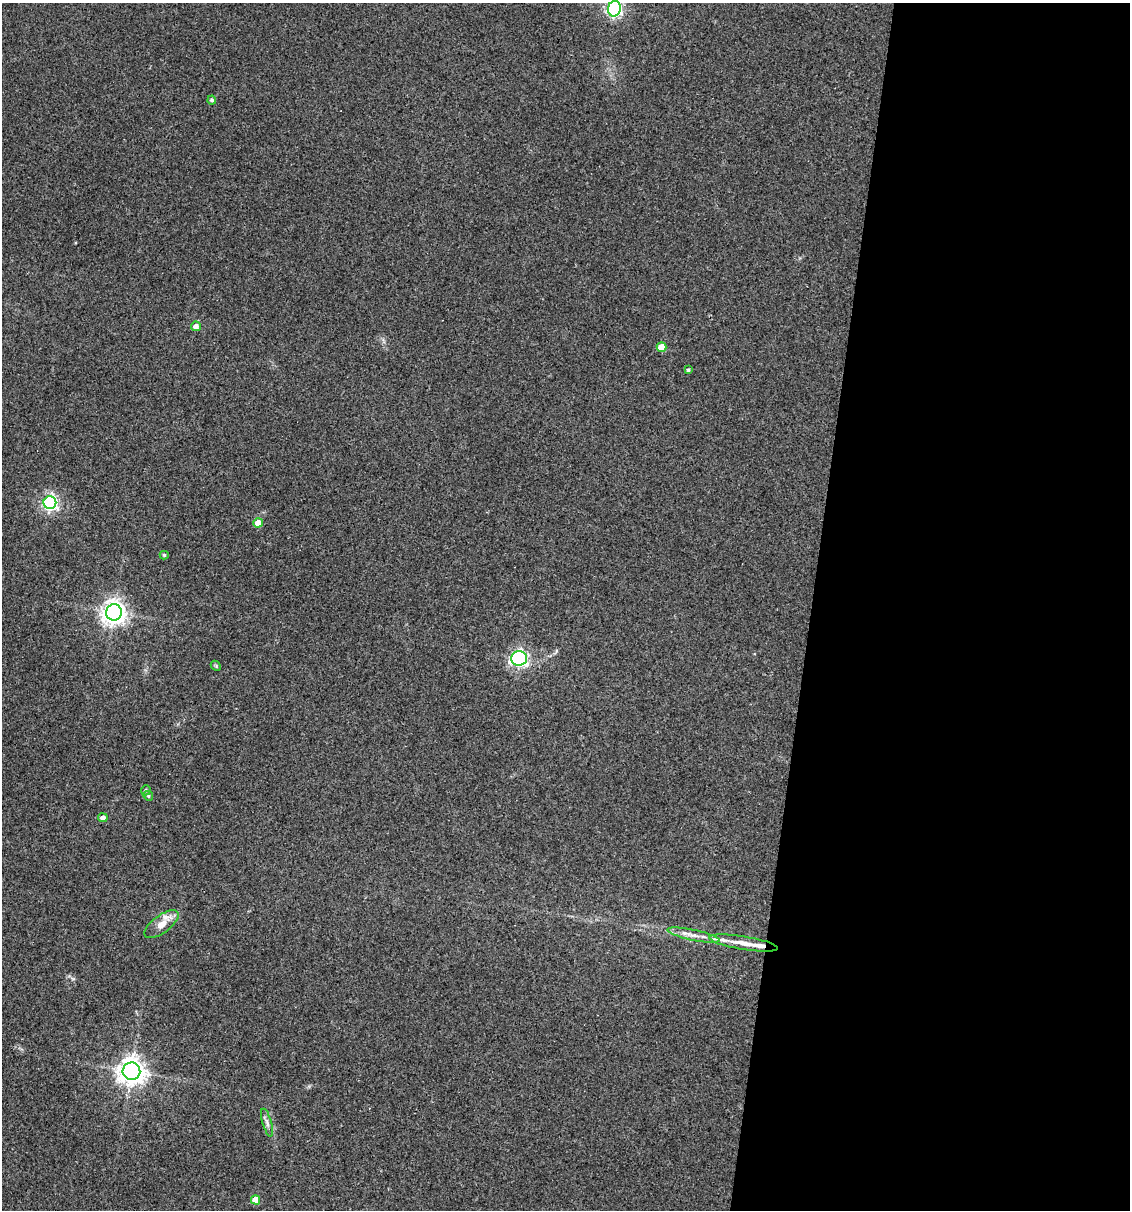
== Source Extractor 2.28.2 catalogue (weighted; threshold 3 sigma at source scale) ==
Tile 12 of 4 x 4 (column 4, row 3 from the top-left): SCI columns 3614-4741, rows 1209-2416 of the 4853 x 4831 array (HDU 1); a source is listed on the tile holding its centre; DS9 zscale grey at full resolution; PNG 1132 x 1212 px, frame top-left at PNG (2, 3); each listed source drawn as its Kron ellipse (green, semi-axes under 4 px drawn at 4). Shown black and unused: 28% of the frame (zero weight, under 3 of 4 exposures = <1% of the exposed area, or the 3 px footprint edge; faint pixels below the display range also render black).
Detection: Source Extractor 2.28.2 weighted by HDU 2 'WHT'; one run over the whole footprint, this tile lists its part. Background 0.149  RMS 0.0066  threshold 0.0296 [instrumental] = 3 sigma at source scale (4.5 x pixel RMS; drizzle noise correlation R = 1.50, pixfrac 1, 0.05/0.05 arcsec/px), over >= 5 px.
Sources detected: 22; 1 cosmic-ray / hot-pixel residue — neither listed nor drawn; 1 inside a brighter listed object's ellipse — not listed separately; the other 20 listed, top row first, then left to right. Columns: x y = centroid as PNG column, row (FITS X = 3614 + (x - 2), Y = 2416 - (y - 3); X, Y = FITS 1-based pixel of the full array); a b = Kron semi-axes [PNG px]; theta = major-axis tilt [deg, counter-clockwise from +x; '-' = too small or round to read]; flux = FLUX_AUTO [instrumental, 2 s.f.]
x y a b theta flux
614 9 8 6 78 170
212 100 4 4 - 1.4
196 326 5 5 - 4.2
661 347 5 4 - 12
688 370 3 3 - 1.2
50 503 6 6 - 200
258 523 4 4 - 8.9
164 555 4 4 - 1.1
114 612 8 8 - 530
519 658 8 7 - 160
216 666 6 4 -47 0.78
146 790 5 4 - 1.3
148 796 5 4 - 1
103 818 5 4 - 3.2
161 924 20 8 36 9.2
693 935 27 5 -12 6.2
744 943 34 6 -9 12
131 1071 9 8 - 700
267 1123 14 4 -74 2.6
256 1200 4 4 - 8.8
Isophote crosses this tile's border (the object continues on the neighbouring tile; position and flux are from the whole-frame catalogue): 1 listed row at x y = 614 9